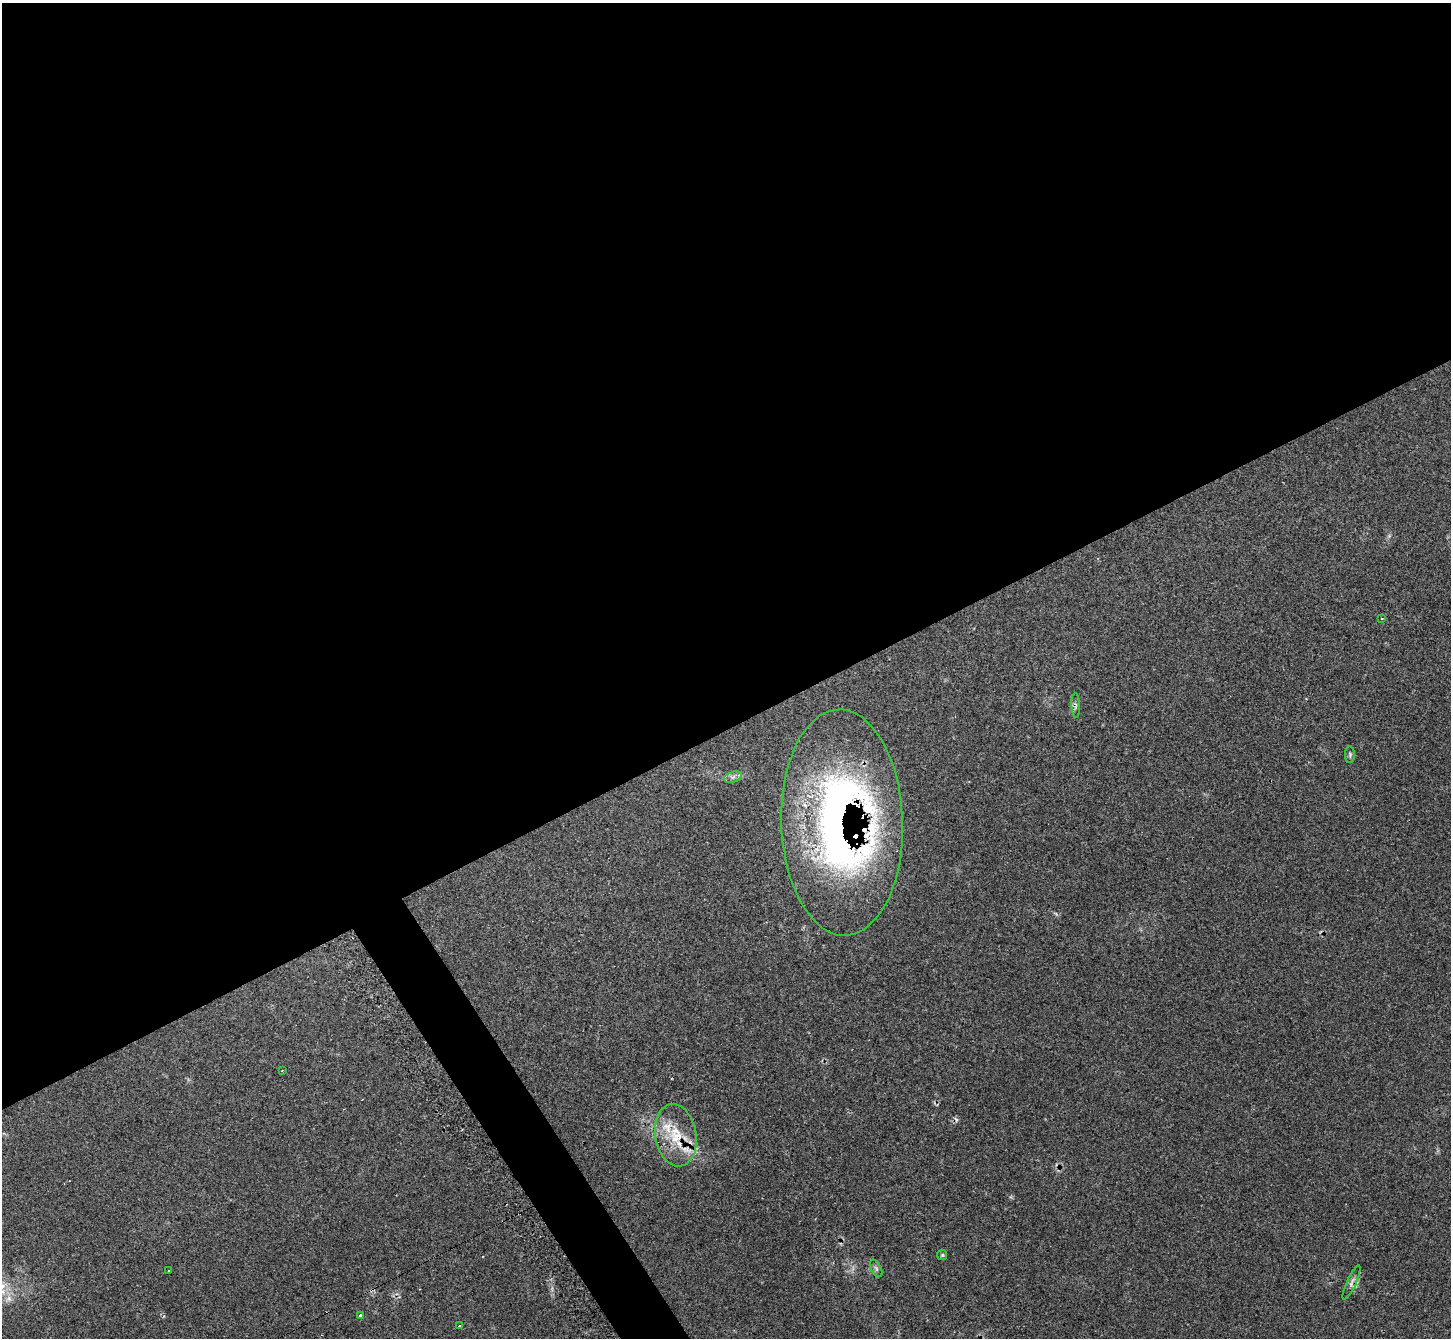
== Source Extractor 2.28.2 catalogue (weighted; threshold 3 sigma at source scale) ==
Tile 2 of 4 x 4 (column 2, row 1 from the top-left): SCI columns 1517-2965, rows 4209-5544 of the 5873 x 5864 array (HDU 1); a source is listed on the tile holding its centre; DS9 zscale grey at full resolution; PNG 1453 x 1340 px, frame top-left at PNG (2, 3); each listed source drawn as its Kron ellipse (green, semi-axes under 4 px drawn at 4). Shown black and unused: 56% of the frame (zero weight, under 2 of 3 exposures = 3% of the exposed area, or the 3 px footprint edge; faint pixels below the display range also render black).
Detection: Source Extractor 2.28.2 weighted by HDU 2 'WHT'; one run over the whole footprint, this tile lists its part. Background 0.221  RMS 0.0092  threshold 0.0414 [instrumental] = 3 sigma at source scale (4.5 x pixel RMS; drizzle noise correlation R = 1.50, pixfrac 1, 0.05/0.05 arcsec/px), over >= 5 px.
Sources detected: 17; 2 cosmic-ray / hot-pixel residue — neither listed nor drawn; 2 inside a brighter listed object's ellipse — not listed separately; the other 13 listed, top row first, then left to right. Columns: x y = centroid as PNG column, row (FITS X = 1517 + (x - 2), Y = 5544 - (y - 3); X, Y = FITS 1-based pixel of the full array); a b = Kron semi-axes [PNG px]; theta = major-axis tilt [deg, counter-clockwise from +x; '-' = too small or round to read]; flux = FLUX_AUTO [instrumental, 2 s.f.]
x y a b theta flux
1381 619 3 3 - 2
1076 705 12 4 -88 2.2
1350 755 8 5 -88 1.6
733 777 9 5 19 3
842 822 113 60 -88 610
282 1071 3 2 - 0.73
676 1135 31 20 -80 33
942 1255 5 5 - 1.2
876 1268 9 5 -63 2.1
168 1271 2 2 - 0.65
1351 1282 19 5 65 3.8
360 1315 3 3 - 3.6
459 1326 3 2 - 0.6
Overlapping masked pixels (flux is a lower limit): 3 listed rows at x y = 842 822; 676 1135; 1351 1282